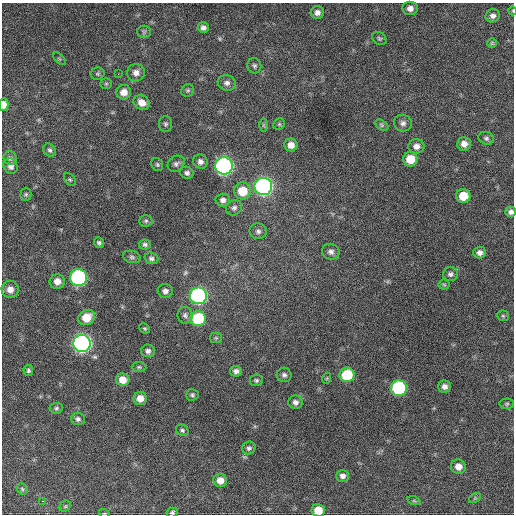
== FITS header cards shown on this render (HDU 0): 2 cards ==
NAXIS1  =                  512 / Axis length
NAXIS2  =                  512 / Axis length

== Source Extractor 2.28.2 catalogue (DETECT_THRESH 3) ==
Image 512 x 512 px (HDU 0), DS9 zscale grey, 1 PNG px = 1 image px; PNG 516 x 516 px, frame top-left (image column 1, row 512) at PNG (2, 3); each listed source drawn as its Kron ellipse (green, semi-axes under 4 px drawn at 4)
Background 921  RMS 25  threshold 73.8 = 3 sigma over >= 5 px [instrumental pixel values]
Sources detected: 97; all 97 listed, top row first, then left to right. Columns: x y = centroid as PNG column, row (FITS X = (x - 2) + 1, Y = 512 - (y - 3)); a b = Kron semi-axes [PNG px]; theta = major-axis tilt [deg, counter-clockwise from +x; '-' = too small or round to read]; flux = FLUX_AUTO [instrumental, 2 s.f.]
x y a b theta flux
410 8 8 6 -7 8800
513 11 4 3 - 1300
317 13 6 6 - 7600
493 16 7 6 - 6600
203 28 5 5 - 5500
144 32 6 6 - 3500
379 38 8 6 -36 3400
492 43 5 5 - 2100
59 59 8 3 -45 1600
254 66 8 7 - 3800
136 73 9 8 - 10000
98 74 7 6 - 2800
118 74 3 2 - 2800
227 83 9 7 -15 7000
106 84 5 5 - 2300
188 90 7 6 - 2900
124 92 7 7 - 14000
142 103 8 7 - 13000
4 105 6 4 89 13000
403 123 9 8 - 6800
165 124 8 6 90 3600
279 124 6 5 - 2600
263 125 7 4 90 2400
382 125 7 5 -28 2800
486 138 8 6 -18 4400
464 144 7 7 - 11000
291 145 6 6 - 12000
416 146 8 7 - 9400
50 150 7 6 - 3800
10 158 7 6 - 4500
410 159 7 7 - 30000
200 162 7 7 - 6800
157 164 7 5 -59 2900
176 164 9 7 41 5400
11 166 8 6 -56 7600
224 166 8 8 - 650000
187 173 7 6 - 4400
70 179 7 5 -49 2600
263 187 9 8 - 660000
242 191 8 8 - 33000
26 194 6 5 - 2700
463 196 7 7 - 31000
223 200 7 6 - 6400
234 208 8 7 - 5300
511 212 5 5 - 5900
146 221 6 5 - 3300
258 231 8 8 - 5600
99 243 5 4 - 3400
145 244 6 5 - 3900
331 252 9 8 - 7200
480 253 6 6 - 7500
132 257 9 6 -14 3800
151 258 7 5 -18 4400
450 274 7 7 - 5000
79 278 8 8 - 350000
57 281 7 7 - 13000
444 285 5 5 - 2200
10 289 9 8 - 13000
165 291 7 7 - 6700
198 296 8 8 - 530000
185 315 8 7 - 5300
503 316 6 5 - 2700
87 317 9 7 30 31000
198 319 8 7 - 93000
145 328 6 4 -42 2200
216 338 6 5 - 2500
82 344 8 8 - 790000
148 351 7 6 - 5300
139 367 7 5 -1 2900
28 370 5 5 - 3200
236 371 6 5 - 6000
284 375 7 7 - 5200
347 375 7 7 - 69000
327 378 5 3 - 1600
123 380 7 6 - 16000
256 380 6 6 - 3500
444 386 6 6 - 7200
399 388 8 8 - 200000
192 395 6 5 - 3300
140 398 6 6 - 13000
295 402 7 6 - 6200
507 404 7 5 2 2800
56 408 7 5 6 3300
78 419 7 6 - 4700
182 430 6 5 - 3300
249 448 7 6 - 4100
458 467 7 7 - 13000
342 476 6 6 - 6600
220 480 7 6 - 14000
22 489 6 5 - 2500
475 498 6 4 34 2300
43 501 3 2 - 5400
414 501 7 4 -18 2600
65 506 6 5 - 2500
318 510 6 6 - 27000
172 512 6 5 - 3000
104 513 5 3 - 1400
At the frame edge (FLAGS 8, measured only in part): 6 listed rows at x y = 513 11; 4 105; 511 212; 318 510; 172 512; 104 513